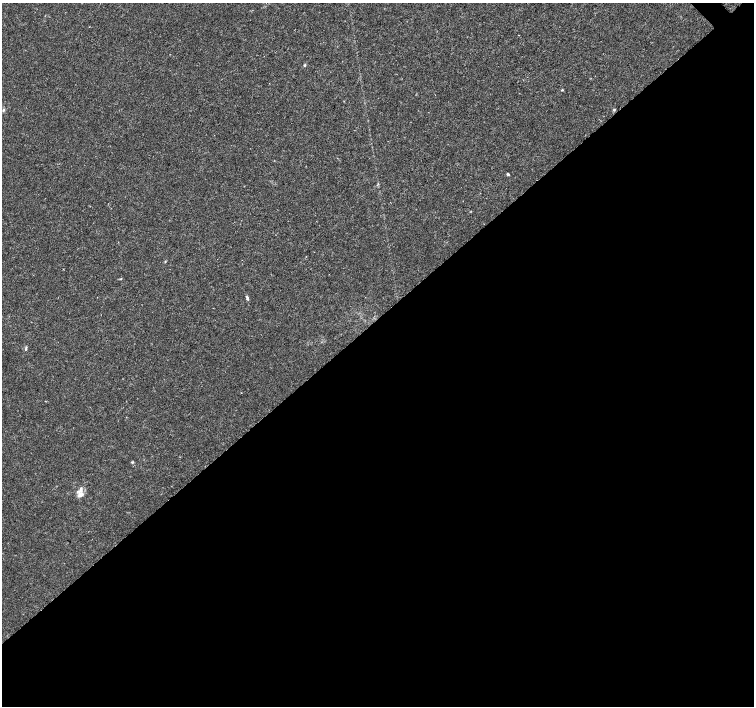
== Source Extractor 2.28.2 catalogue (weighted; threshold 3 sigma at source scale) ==
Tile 15 of 4 x 4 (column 3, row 4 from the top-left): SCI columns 3009-4512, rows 151-1557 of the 6022 x 5995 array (HDU 1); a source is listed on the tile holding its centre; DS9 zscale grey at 2 x 2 block average (1 PNG px = mean of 2 x 2 image px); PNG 756 x 708 px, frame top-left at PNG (2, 3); no overlay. Shown black and unused: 55% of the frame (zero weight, under 3 of 4 exposures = <1% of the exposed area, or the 3 px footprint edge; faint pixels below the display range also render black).
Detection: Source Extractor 2.28.2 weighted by HDU 2 'WHT'; one run over the whole footprint, this tile lists its part. Background 0.00168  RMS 9.3e-04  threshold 0.00418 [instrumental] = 3 sigma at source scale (4.5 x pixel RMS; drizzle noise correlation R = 1.50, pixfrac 1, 0.0396/0.0396 arcsec/px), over >= 5 px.
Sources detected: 12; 1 inside a brighter listed object's ellipse — not listed separately; the other 11 listed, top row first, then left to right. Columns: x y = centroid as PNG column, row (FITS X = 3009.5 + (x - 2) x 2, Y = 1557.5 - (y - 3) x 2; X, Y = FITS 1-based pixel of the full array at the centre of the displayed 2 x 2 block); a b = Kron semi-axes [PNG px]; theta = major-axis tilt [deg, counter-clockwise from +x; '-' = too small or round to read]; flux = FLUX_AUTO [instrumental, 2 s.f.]
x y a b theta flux
305 65 4 3 - 0.25
562 90 3 3 - 0.18
3 110 5 4 - 0.33
614 110 4 3 - 0.25
508 174 4 3 - 0.27
165 262 3 2 - 0.15
121 279 3 2 - 0.14
247 298 5 3 - 0.42
26 348 6 2 83 0.27
132 462 4 3 - 0.21
80 495 8 5 22 1.2